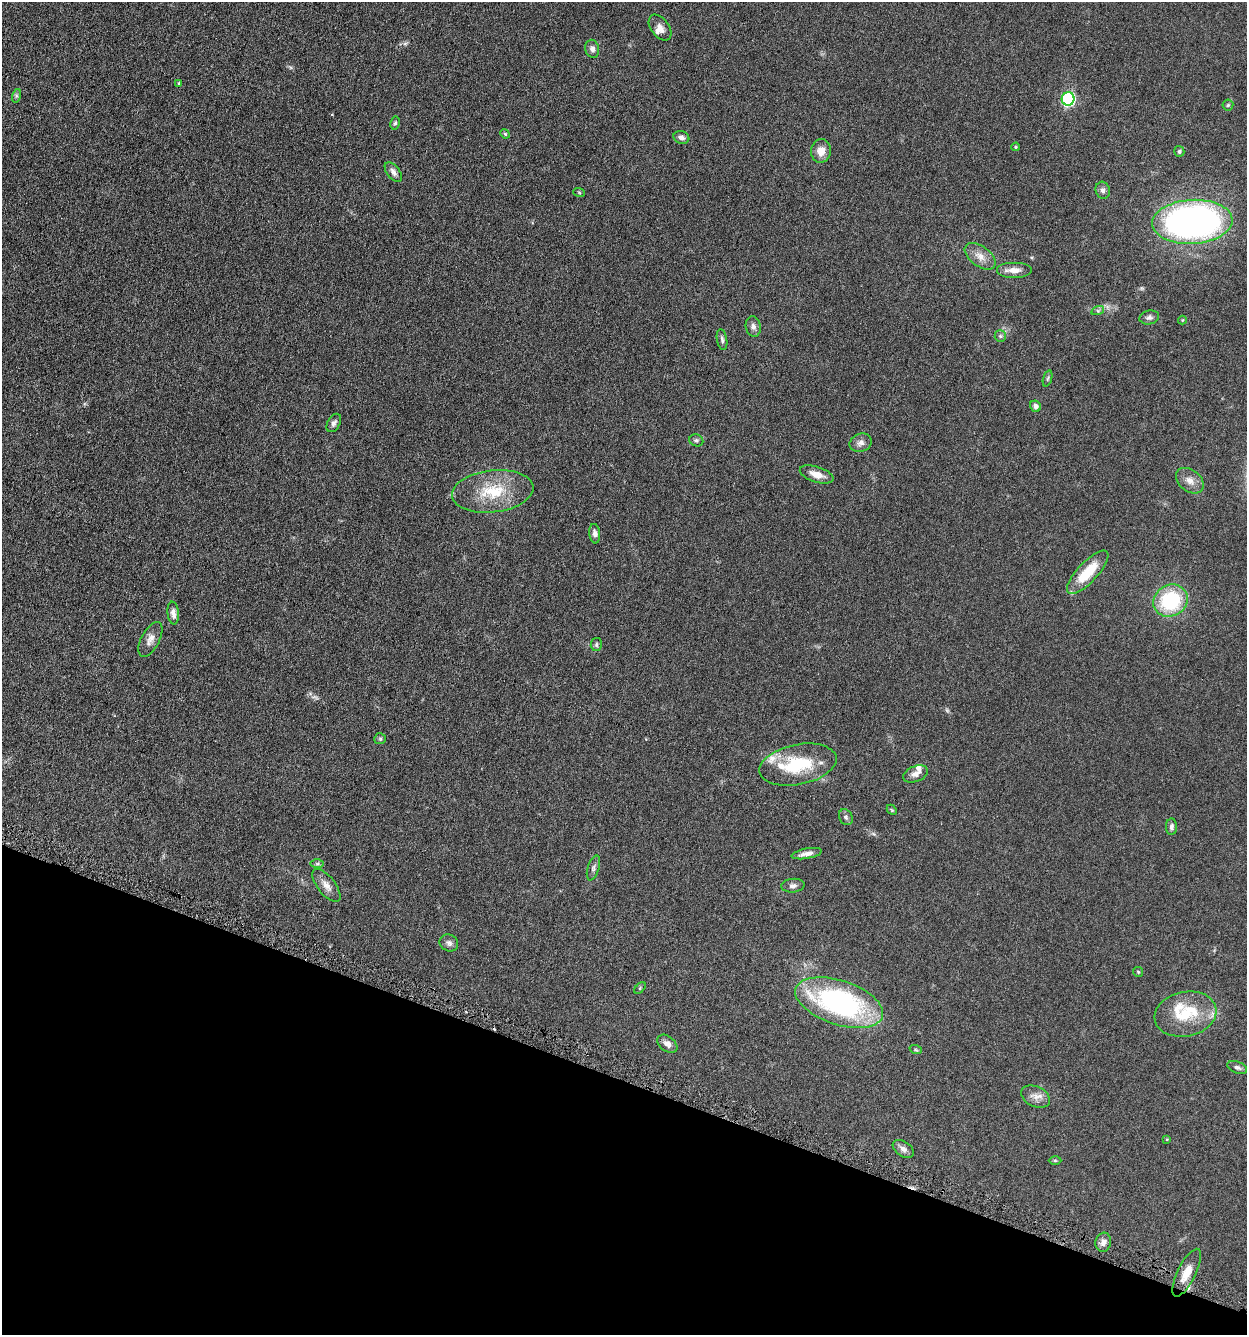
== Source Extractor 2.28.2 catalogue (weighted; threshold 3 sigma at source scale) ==
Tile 15 of 4 x 4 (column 3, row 4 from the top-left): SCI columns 2754-3998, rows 9-1341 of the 5376 x 5350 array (HDU 1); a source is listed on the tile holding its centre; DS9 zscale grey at full resolution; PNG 1249 x 1337 px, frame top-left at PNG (2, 2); each listed source drawn as its Kron ellipse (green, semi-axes under 4 px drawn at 4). Shown black and unused: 19% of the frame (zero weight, under 3 of 6 exposures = <1% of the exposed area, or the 3 px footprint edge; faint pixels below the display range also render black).
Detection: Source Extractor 2.28.2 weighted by HDU 2 'WHT'; one run over the whole footprint, this tile lists its part. Background 0.0957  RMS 0.0067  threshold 0.0276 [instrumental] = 3 sigma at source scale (4.09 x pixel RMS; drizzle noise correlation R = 1.36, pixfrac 0.8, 0.05/0.05 arcsec/px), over >= 5 px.
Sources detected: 70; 1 cosmic-ray / hot-pixel residue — neither listed nor drawn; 6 inside a brighter listed object's ellipse — not listed separately; the other 63 listed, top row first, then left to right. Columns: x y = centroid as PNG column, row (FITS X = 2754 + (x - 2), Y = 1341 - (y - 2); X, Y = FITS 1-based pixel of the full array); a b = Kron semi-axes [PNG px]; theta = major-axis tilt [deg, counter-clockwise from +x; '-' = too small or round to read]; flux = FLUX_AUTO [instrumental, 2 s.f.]
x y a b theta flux
660 27 14 9 -53 3.8
592 49 9 7 -76 2.4
179 83 4 4 - 0.83
16 96 7 4 72 1.1
1068 99 6 6 - 81
1228 105 5 5 - 0.88
395 123 7 4 80 0.99
505 134 5 4 - 0.71
681 137 8 6 -18 2.4
1016 147 4 3 - 0.63
821 151 12 10 82 6
1179 151 5 5 - 0.94
393 172 11 6 -52 2.4
1103 190 8 7 - 2
579 192 6 4 -20 0.67
1192 222 40 22 3 240
980 256 18 10 -37 5.8
1014 270 18 8 0 5.1
1098 310 6 4 19 1
1149 317 10 7 10 2
1182 320 4 4 - 0.55
753 326 10 7 -79 2.2
1000 336 6 5 - 1.1
722 340 10 5 -79 1.5
1048 378 8 3 71 0.87
1035 406 6 5 - 2.2
334 423 10 6 60 2
696 440 7 6 - 1.2
861 443 11 9 21 2.8
817 474 17 7 -18 5.6
1190 481 15 10 -38 5
493 491 41 21 7 25
595 534 10 5 -83 2.3
1088 572 28 10 47 19
1171 601 18 15 30 43
173 613 11 5 -83 2.9
150 639 19 9 62 4.4
596 644 6 5 - 1.1
380 739 6 5 - 0.89
798 765 39 20 11 31
916 774 13 7 21 3.4
892 810 6 4 -46 0.65
846 817 8 6 -62 1.5
1171 827 8 5 89 1.8
807 854 15 5 10 3.4
317 864 7 4 0 0.88
593 868 13 5 73 1.8
326 885 20 9 -52 4.8
793 886 11 7 5 2.2
449 943 9 8 - 2.2
1138 972 5 5 - 0.61
640 988 7 4 46 0.82
839 1003 46 22 -18 110
1186 1014 31 22 12 24
667 1044 11 7 -37 3
916 1050 6 4 -19 0.74
1237 1067 10 5 -23 1.6
1036 1097 15 10 -24 4.3
1167 1139 4 4 - 0.53
903 1149 12 7 -36 2.7
1055 1161 6 4 -2 0.73
1103 1242 9 7 80 2.9
1187 1273 26 9 64 8.4